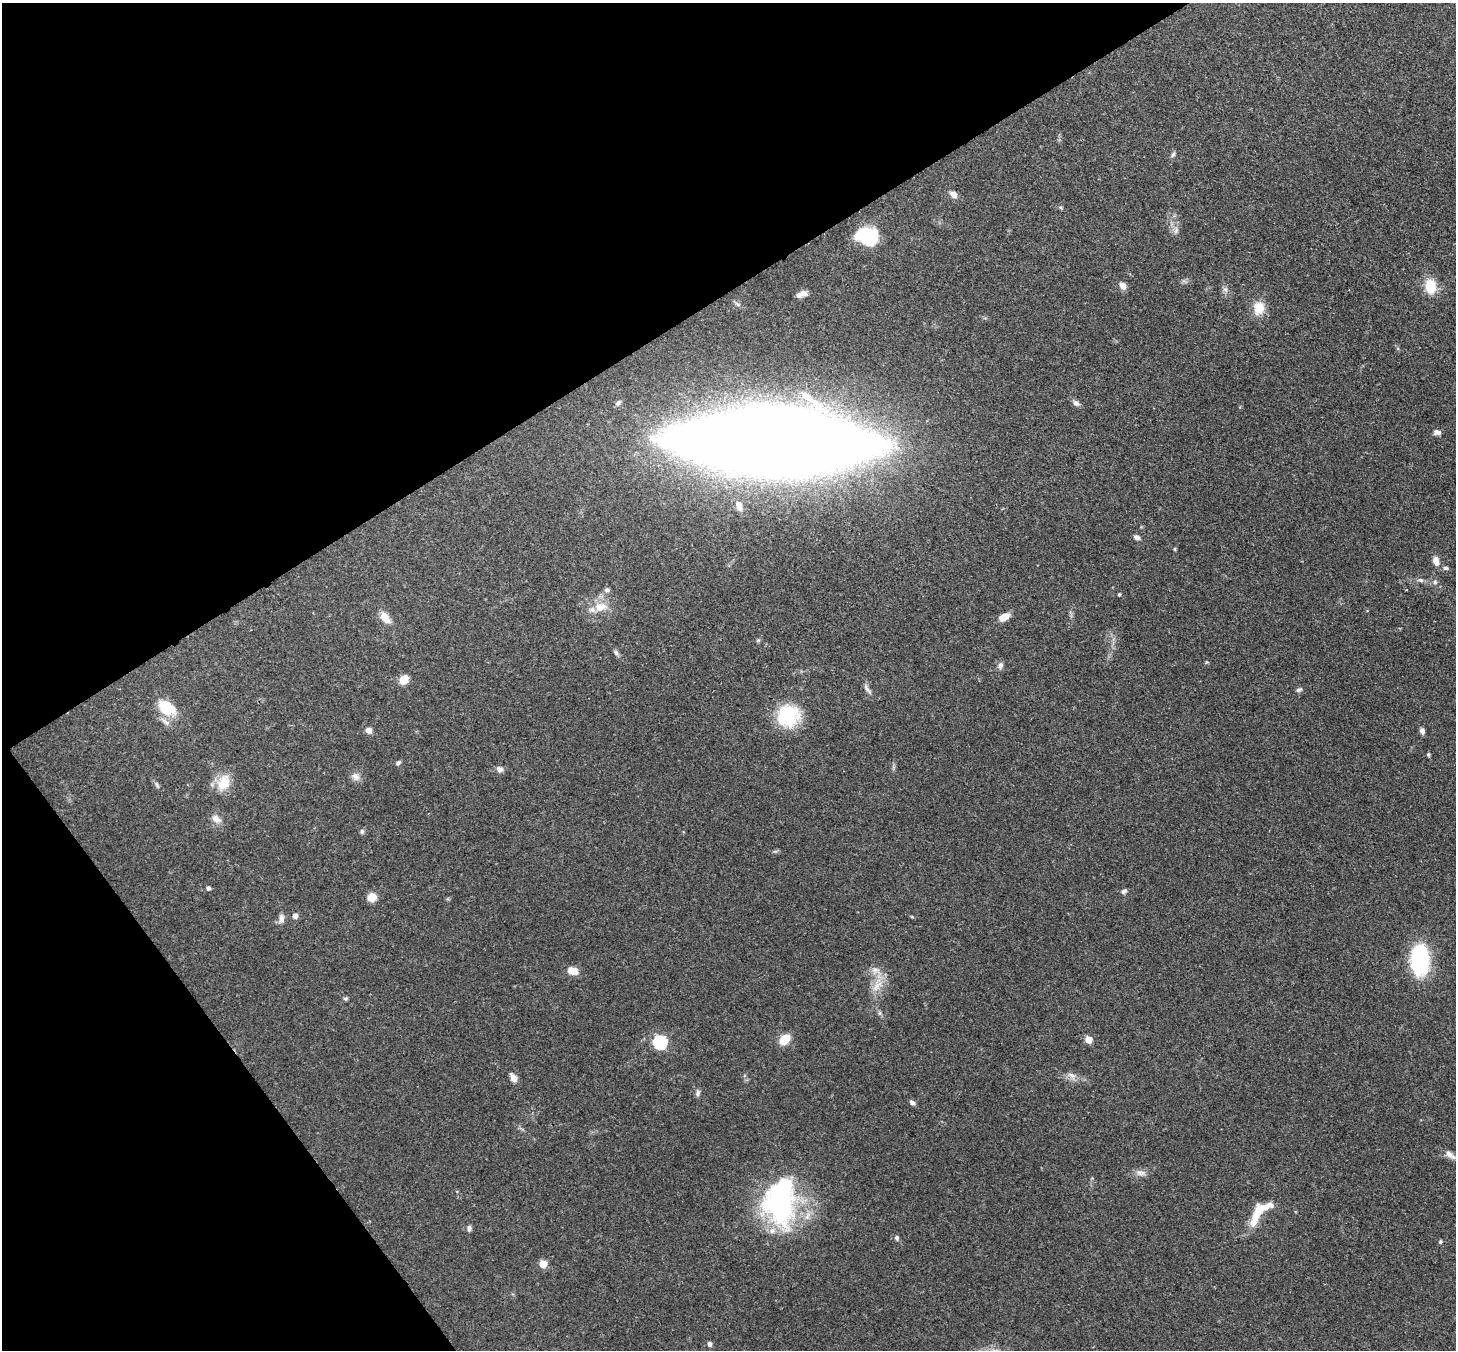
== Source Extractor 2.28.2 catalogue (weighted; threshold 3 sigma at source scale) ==
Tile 5 of 4 x 4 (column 1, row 2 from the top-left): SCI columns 79-1532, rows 2903-4250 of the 5971 x 5944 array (HDU 1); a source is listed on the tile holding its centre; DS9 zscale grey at full resolution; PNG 1458 x 1352 px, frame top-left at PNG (2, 3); no overlay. Shown black and unused: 30% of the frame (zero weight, under 3 of 4 exposures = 7% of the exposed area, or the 3 px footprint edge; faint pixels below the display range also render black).
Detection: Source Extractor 2.28.2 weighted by HDU 2 'WHT'; one run over the whole footprint, this tile lists its part. Background 0.179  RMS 0.0049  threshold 0.022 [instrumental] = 3 sigma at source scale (4.5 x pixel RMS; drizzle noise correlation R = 1.50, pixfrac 1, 0.05/0.05 arcsec/px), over >= 5 px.
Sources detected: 76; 2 inside a brighter object's white glare — not listed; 3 inside a brighter listed object's ellipse — not listed separately; the other 71 listed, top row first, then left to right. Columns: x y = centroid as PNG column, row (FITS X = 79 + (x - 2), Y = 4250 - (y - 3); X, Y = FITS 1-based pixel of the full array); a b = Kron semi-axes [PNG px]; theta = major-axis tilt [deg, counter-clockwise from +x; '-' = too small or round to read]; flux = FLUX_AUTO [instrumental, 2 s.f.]
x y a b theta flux
1173 154 8 5 62 1.1
953 194 10 7 -34 2.8
1060 207 5 5 - 0.82
1176 230 12 3 80 1.4
868 234 23 15 -47 23
1122 286 9 7 -55 2.9
1430 286 15 11 -85 13
1225 289 7 6 - 1.3
803 293 9 7 -12 2.4
1259 308 19 15 79 7.7
618 403 9 5 38 1.1
1076 403 10 7 -37 1.8
1437 432 9 6 -7 1.9
774 441 118 35 -1 2600
739 506 11 6 -73 3
1137 537 7 6 - 1.6
1175 549 4 3 - 0.6
1436 561 10 7 -80 3.5
1445 568 7 5 -10 1.2
1421 580 8 5 -25 1.3
1435 582 6 5 - 0.99
607 590 7 7 - 1.4
1119 594 4 4 - 0.51
600 607 19 12 11 7.8
1004 617 12 7 29 4.8
385 618 16 9 -54 5.3
758 640 6 4 43 0.65
616 653 8 5 -63 1.2
1000 666 9 7 69 1.8
404 680 9 8 - 6.4
867 689 18 5 -54 1.9
1299 690 8 5 20 1.1
167 708 23 15 -34 15
788 716 17 16 - 37
369 730 6 6 - 2.8
1422 731 7 5 -70 1.8
1428 754 4 4 - 0.78
398 763 6 5 - 1.1
499 769 9 7 -7 2
355 777 12 10 -51 2.8
224 782 23 16 68 9.6
157 785 11 4 -70 1
216 819 13 9 -37 3.4
362 831 7 6 - 0.96
208 888 5 5 - 1
1124 891 7 5 33 1.3
372 897 10 9 - 4.7
295 916 6 6 - 2
281 919 11 7 84 2.6
1420 960 23 13 -89 73
875 970 11 9 -25 3.2
573 971 12 8 -17 5.1
877 986 20 9 44 6
345 999 5 5 - 0.85
880 1013 6 4 72 0.78
785 1039 12 9 40 7.8
1089 1039 5 5 - 9.4
660 1042 6 6 - 71
1071 1075 13 7 -33 2.9
513 1078 10 6 -59 3.5
698 1093 9 6 74 1.3
912 1102 7 5 -39 1.6
1449 1154 12 8 -47 2.8
1140 1173 14 8 -10 2.9
780 1202 58 36 89 89
1258 1212 38 11 66 12
469 1228 8 5 -88 1.6
897 1238 7 5 -65 1.1
1440 1242 5 4 - 0.62
543 1264 5 5 - 13
709 1344 5 4 - 1.7
Overlapping masked pixels (flux is a lower limit): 1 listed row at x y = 774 441